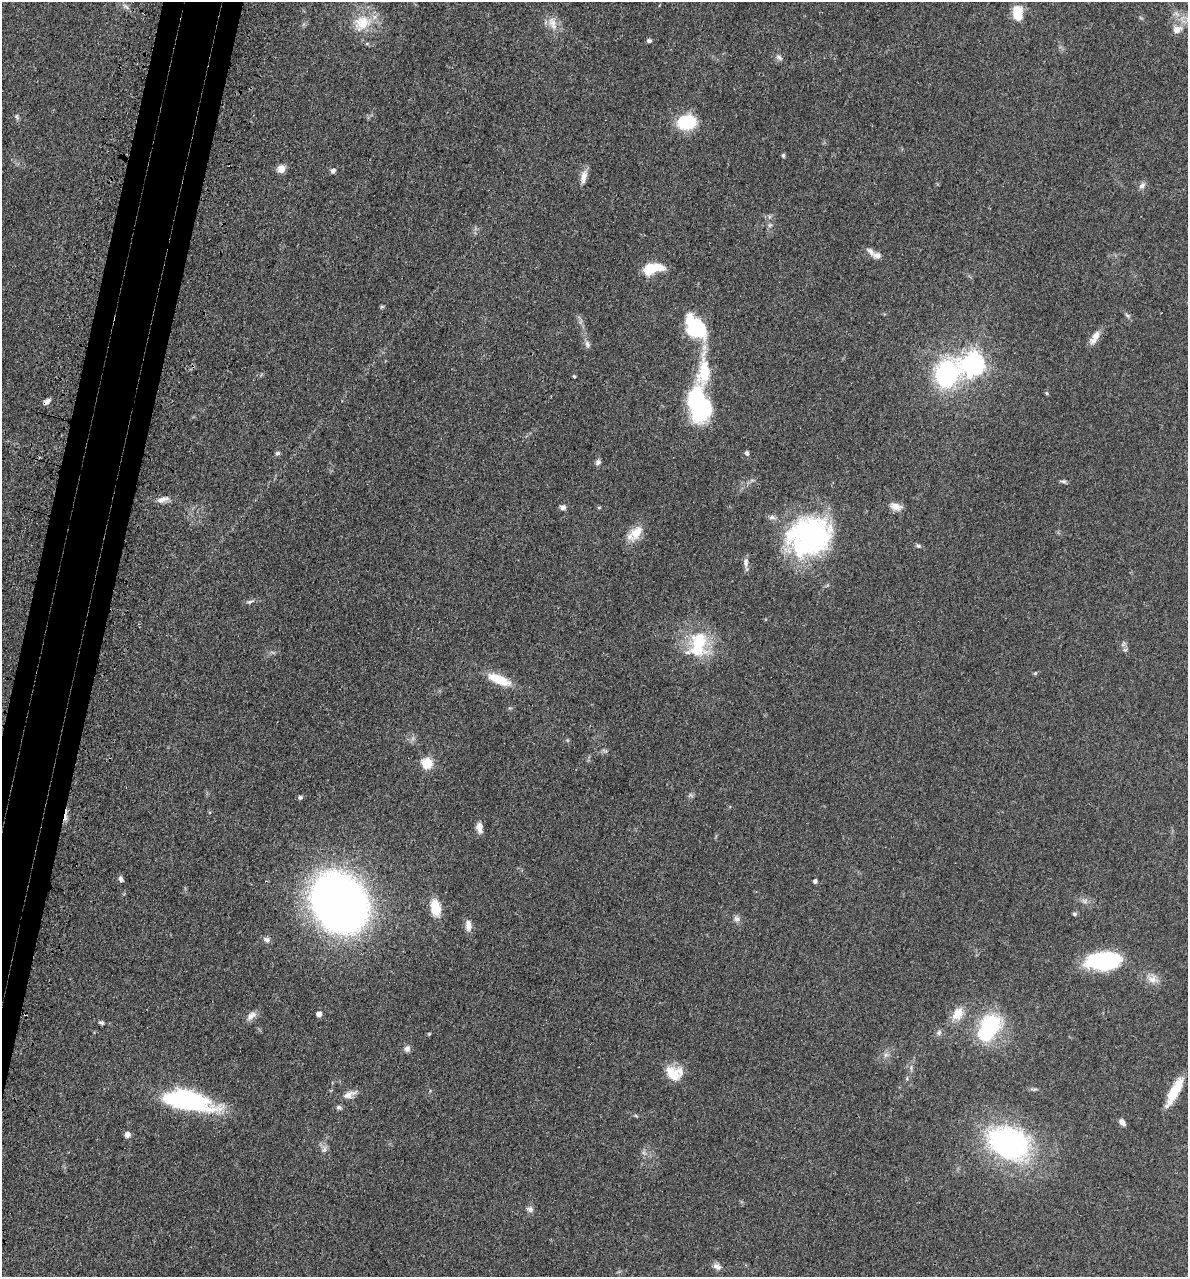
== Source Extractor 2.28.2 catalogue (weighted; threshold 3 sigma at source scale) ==
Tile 7 of 4 x 4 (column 3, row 2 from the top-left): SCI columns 2689-3874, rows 2623-3897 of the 5260 x 5242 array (HDU 1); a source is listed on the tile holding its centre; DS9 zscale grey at full resolution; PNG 1190 x 1279 px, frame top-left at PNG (2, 2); no overlay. Shown black and unused: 5% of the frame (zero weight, under 3 of 4 exposures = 7% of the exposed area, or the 3 px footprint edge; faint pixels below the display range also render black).
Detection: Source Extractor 2.28.2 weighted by HDU 2 'WHT'; one run over the whole footprint, this tile lists its part. Background 0.041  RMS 0.005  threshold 0.0223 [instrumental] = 3 sigma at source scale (4.5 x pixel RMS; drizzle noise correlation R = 1.50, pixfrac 1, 0.05/0.05 arcsec/px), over >= 5 px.
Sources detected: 80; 1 inside a brighter object's white glare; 1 cosmic-ray / hot-pixel residue — not listed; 2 inside a brighter listed object's ellipse — not listed separately; the other 76 listed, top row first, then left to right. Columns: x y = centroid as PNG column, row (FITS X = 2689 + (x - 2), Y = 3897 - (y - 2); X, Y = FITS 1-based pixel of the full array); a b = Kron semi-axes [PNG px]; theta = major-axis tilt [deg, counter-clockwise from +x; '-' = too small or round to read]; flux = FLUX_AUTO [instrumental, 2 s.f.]
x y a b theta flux
126 6 9 3 -44 1.1
1017 12 14 9 -84 12
362 23 25 20 40 14
552 23 20 9 -68 5.1
1177 30 11 9 33 3.9
649 41 5 5 - 1.1
779 57 10 5 -34 1.3
17 117 8 4 -72 0.96
687 122 15 11 9 29
783 155 6 4 -78 0.74
281 169 9 9 - 3.5
333 171 5 5 - 1.8
584 177 19 7 79 3.6
1142 186 9 7 27 1.9
877 255 9 7 -3 2.4
649 270 6 6 - 28
382 307 6 4 2 0.6
696 328 28 17 -53 33
1095 337 20 7 61 4.2
587 344 10 5 -76 1.5
973 364 8 7 - 330
704 372 42 18 84 21
947 374 24 18 54 67
574 376 4 3 - 0.52
47 401 9 5 37 2
699 405 27 17 -70 70
278 453 6 5 - 0.95
747 453 5 4 - 1.3
598 462 8 6 61 1.3
1063 481 8 5 -8 1
163 499 19 6 15 3.1
896 506 16 9 -16 3.5
563 507 6 6 - 1.9
599 508 6 4 0 0.48
636 533 24 13 51 7.4
809 536 50 42 20 90
918 546 6 5 - 0.89
746 562 13 7 -87 2.2
250 602 10 5 17 1.3
698 645 37 23 73 25
1125 650 7 4 1 0.77
1035 673 5 4 - 0.59
499 679 25 9 -22 12
427 763 6 5 - 34
300 798 5 5 - 0.98
479 827 12 7 -89 3.3
121 879 6 5 - 1.4
815 881 4 4 - 1.4
339 902 39 33 -56 510
435 908 18 10 -77 10
1074 914 6 5 - 0.83
736 919 9 7 -34 1.8
468 925 13 7 -85 3.5
267 939 9 7 -21 1.5
1104 961 35 16 3 45
1152 979 12 10 27 3.7
319 1014 5 4 - 3.2
958 1014 15 11 56 7.2
251 1016 15 8 38 2.9
101 1023 8 4 -1 0.92
989 1028 32 20 60 37
939 1033 8 5 69 1.2
429 1034 4 4 - 0.49
407 1049 7 7 - 1.7
886 1055 7 6 - 1.3
673 1073 21 15 -45 9.1
1174 1091 33 9 62 13
349 1094 18 7 23 3.5
186 1100 52 17 -10 68
338 1107 7 6 - 1.1
1122 1122 9 5 -51 2
127 1134 7 6 - 2.1
1009 1143 45 31 -25 95
324 1150 8 7 - 1.7
530 1209 8 7 - 1.7
717 1266 12 7 -30 2.2
Overlapping masked pixels (flux is a lower limit): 1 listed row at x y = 47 401